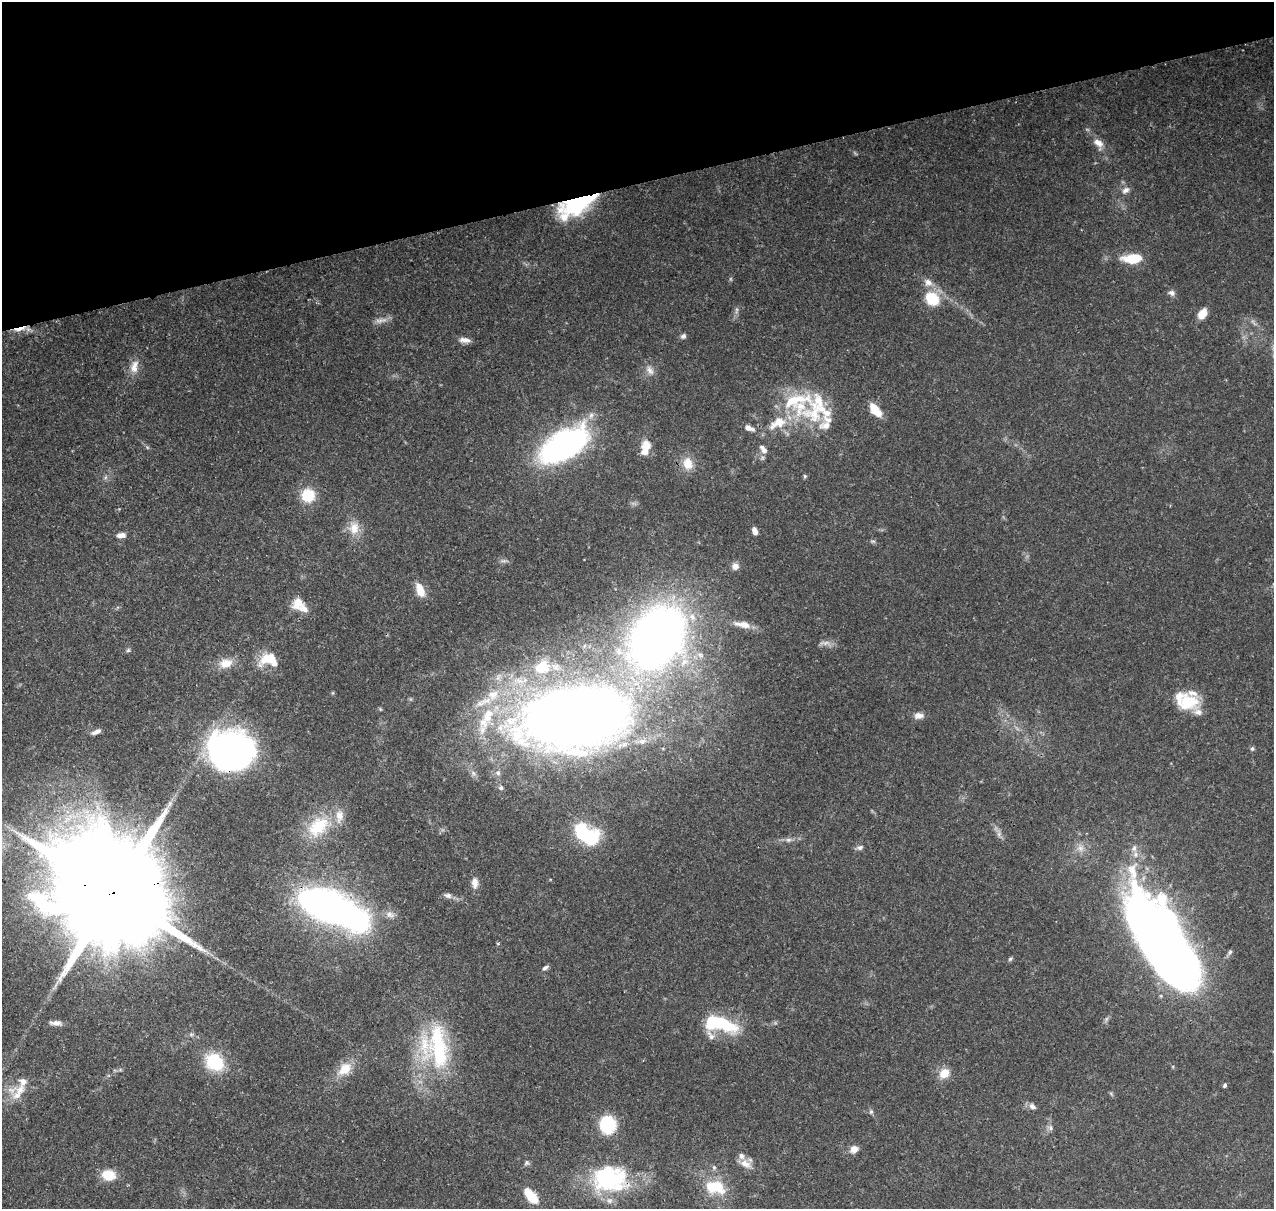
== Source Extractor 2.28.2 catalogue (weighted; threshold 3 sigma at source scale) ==
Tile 3 of 4 x 4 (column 3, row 1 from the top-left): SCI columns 2664-3935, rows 3753-4959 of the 5324 x 5041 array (HDU 1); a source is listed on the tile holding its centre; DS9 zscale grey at full resolution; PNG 1276 x 1211 px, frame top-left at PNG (2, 2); no overlay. Shown black and unused: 15% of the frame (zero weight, under 3 of 4 exposures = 8% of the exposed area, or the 3 px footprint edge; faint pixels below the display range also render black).
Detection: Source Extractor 2.28.2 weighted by HDU 2 'WHT'; one run over the whole footprint, this tile lists its part. Background 0.0657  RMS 0.0032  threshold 0.0144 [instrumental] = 3 sigma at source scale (4.5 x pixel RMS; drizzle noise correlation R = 1.50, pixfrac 1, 0.0396/0.0396 arcsec/px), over >= 5 px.
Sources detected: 105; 2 too faint to see at this stretch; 5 inside a brighter object's white glare — not listed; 18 inside a brighter listed object's ellipse — not listed separately; the other 80 listed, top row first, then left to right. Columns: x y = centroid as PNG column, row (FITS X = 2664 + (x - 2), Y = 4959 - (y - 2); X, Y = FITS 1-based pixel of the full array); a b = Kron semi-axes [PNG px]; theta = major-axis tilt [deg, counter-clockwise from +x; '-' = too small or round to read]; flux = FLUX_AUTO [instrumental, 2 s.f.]
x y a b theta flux
1098 143 15 9 -35 2.8
1126 190 11 7 30 1.5
573 203 32 24 -8 28
1132 258 23 10 3 8
928 282 12 9 -24 2.4
1172 293 9 7 -16 1.1
932 299 16 12 -41 11
1202 314 11 7 57 3.9
19 329 17 4 12 2.6
683 336 7 6 - 0.87
465 340 15 7 -5 1.8
134 367 20 10 80 3.4
650 370 14 8 -59 2
800 408 51 25 -45 22
875 410 17 8 -52 5.6
778 423 30 16 26 9.5
749 428 12 6 -21 1.9
646 445 13 12 - 3.8
564 446 42 21 31 93
763 450 12 6 -52 1.7
688 463 17 13 -80 4.4
805 476 5 5 - 0.45
308 495 13 13 - 8.8
354 528 18 14 78 4.3
755 531 8 5 -72 1.6
121 535 9 5 5 1.9
735 566 9 8 - 1.7
420 590 15 8 -68 5
298 602 15 13 57 4.5
743 625 23 8 -10 3.7
657 637 52 37 55 260
128 650 6 5 - 0.53
269 660 24 16 -11 7.6
226 663 15 11 11 4.6
542 667 24 20 22 12
493 694 16 11 30 4.7
1188 702 24 20 -3 11
575 716 87 49 8 500
919 716 12 8 4 2
487 718 15 13 -18 5.8
96 732 12 5 26 1.4
1252 749 6 5 - 0.58
230 750 33 28 -6 140
498 773 8 7 - 1.1
501 788 6 6 - 0.87
318 826 35 22 43 15
583 834 19 11 -62 21
999 834 7 4 -72 0.94
788 840 9 4 -8 0.89
860 848 8 6 22 0.9
1134 848 10 6 88 1.5
475 883 15 9 -85 2.2
113 893 62 26 11 13000
448 895 11 6 -18 1.2
328 906 38 19 -20 180
390 914 10 9 - 1.6
1165 949 107 38 -60 380
1230 952 8 5 60 0.68
1010 959 6 5 - 0.5
545 968 9 5 36 0.86
56 1023 16 6 -2 1.6
726 1025 29 13 -27 15
711 1035 17 7 -57 1.9
438 1047 68 26 -84 33
214 1062 23 19 -35 14
345 1069 19 14 45 5.4
944 1073 13 11 36 4.1
1225 1085 5 4 - 0.59
19 1091 19 12 45 5
1032 1106 10 7 -32 1.3
871 1112 7 5 69 0.61
608 1125 17 15 -87 14
1051 1128 8 5 -75 0.85
854 1149 8 7 - 2.6
526 1162 7 6 - 0.7
745 1164 16 9 -23 3
109 1175 9 7 -6 11
606 1177 37 28 -33 33
714 1186 26 17 3 9.7
531 1196 15 7 -49 12
Overlapping masked pixels (flux is a lower limit): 8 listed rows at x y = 573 203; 19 329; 575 716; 230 750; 113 893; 328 906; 608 1125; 606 1177